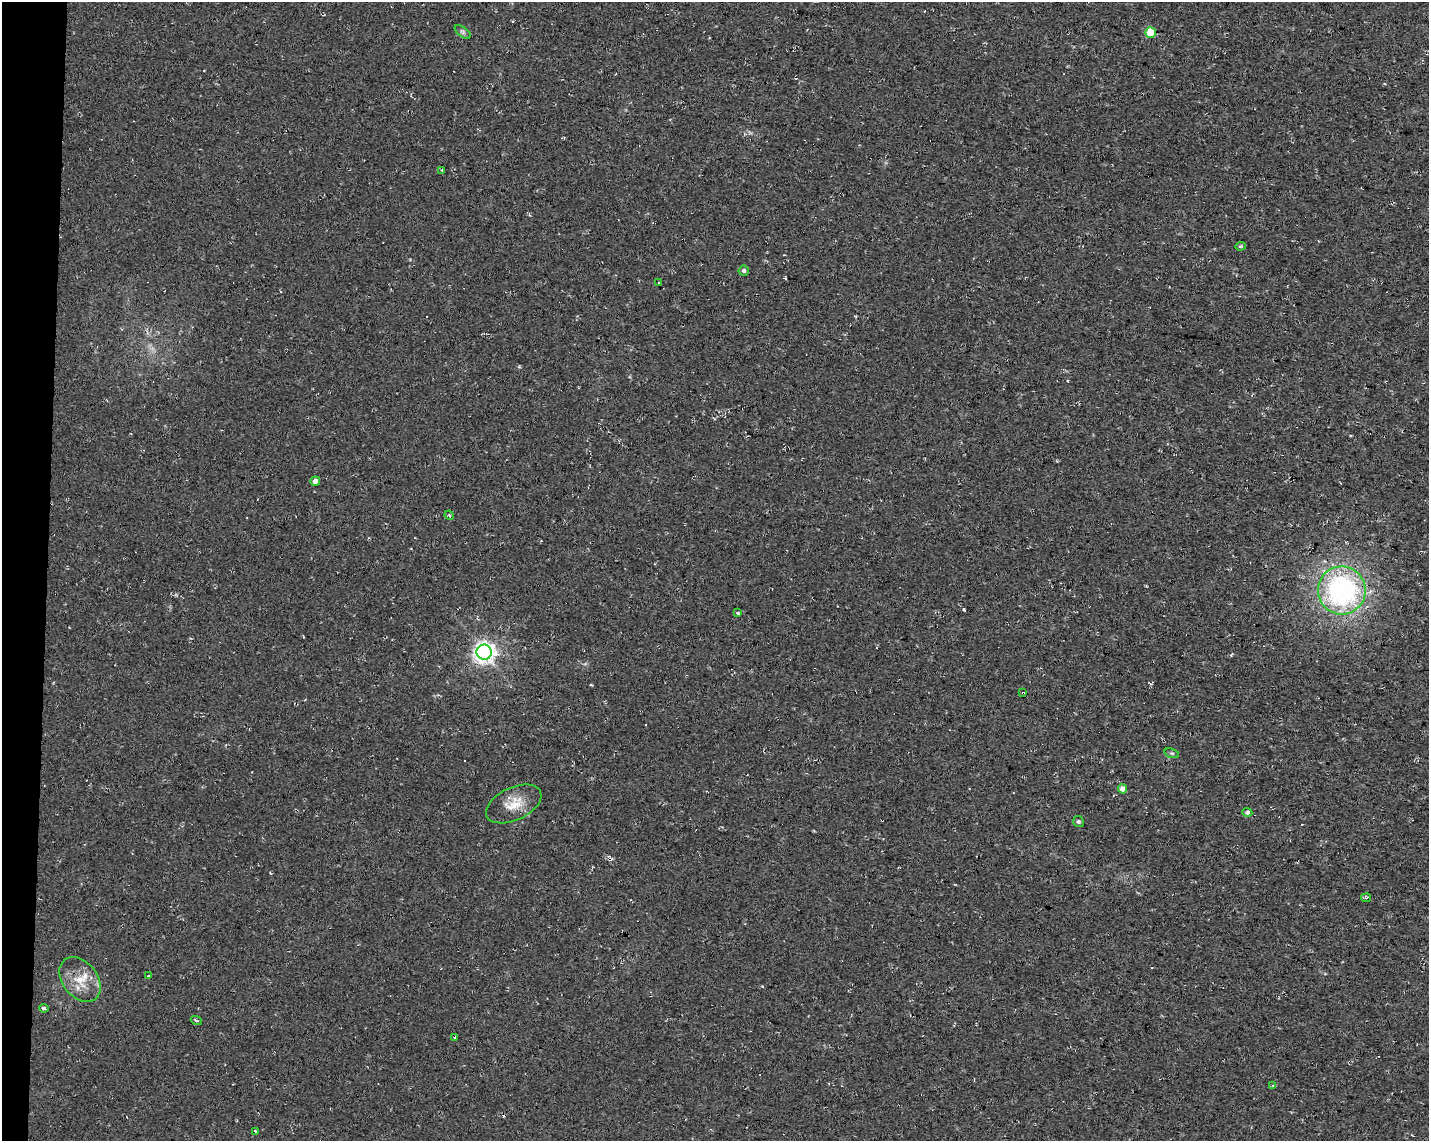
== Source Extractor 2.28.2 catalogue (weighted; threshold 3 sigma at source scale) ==
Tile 7 of 3 x 4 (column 1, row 3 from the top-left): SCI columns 281-1707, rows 1141-2279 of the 4791 x 4560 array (HDU 1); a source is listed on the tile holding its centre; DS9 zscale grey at full resolution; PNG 1431 x 1143 px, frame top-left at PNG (2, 2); each listed source drawn as its Kron ellipse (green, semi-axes under 4 px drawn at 4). Shown black and unused: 3% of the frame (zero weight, under 2 of 3 exposures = <1% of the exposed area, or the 3 px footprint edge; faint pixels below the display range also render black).
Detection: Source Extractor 2.28.2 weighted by HDU 2 'WHT'; one run over the whole footprint, this tile lists its part. Background 0.012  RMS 0.008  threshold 0.0358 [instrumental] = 3 sigma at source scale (4.5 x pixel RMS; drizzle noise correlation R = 1.50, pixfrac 1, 0.0396/0.0396 arcsec/px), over >= 5 px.
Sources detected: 33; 8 cosmic-ray / hot-pixel residue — neither listed nor drawn; the other 25 listed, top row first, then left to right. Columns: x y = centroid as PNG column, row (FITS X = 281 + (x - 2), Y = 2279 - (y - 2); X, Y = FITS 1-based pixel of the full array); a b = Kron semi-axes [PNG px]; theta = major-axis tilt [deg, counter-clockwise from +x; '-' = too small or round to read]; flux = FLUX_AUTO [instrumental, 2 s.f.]
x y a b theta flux
463 32 9 4 -36 2
1150 33 5 5 - 27
442 170 4 3 - 1.3
1240 246 5 4 - 1
744 271 5 5 - 2
659 282 3 3 - 2.7
315 481 5 4 - 5.7
449 515 5 3 - 0.91
1342 590 24 24 - 140
738 613 4 3 - 1.2
484 652 7 7 - 480
1023 693 3 3 - 3
1172 753 7 4 -19 1.2
1123 789 5 4 - 6.2
514 804 29 16 25 16
1247 812 5 4 - 2.2
1078 822 5 5 - 1.7
1366 898 5 4 - 1.1
149 976 3 3 - 0.98
80 979 25 17 -52 18
44 1008 4 3 - 1.4
196 1020 6 3 -19 1.1
455 1037 4 3 - 1.3
1273 1085 3 3 - 11
255 1131 3 3 - 0.85
Overlapping masked pixels (flux is a lower limit): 1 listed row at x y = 1023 693